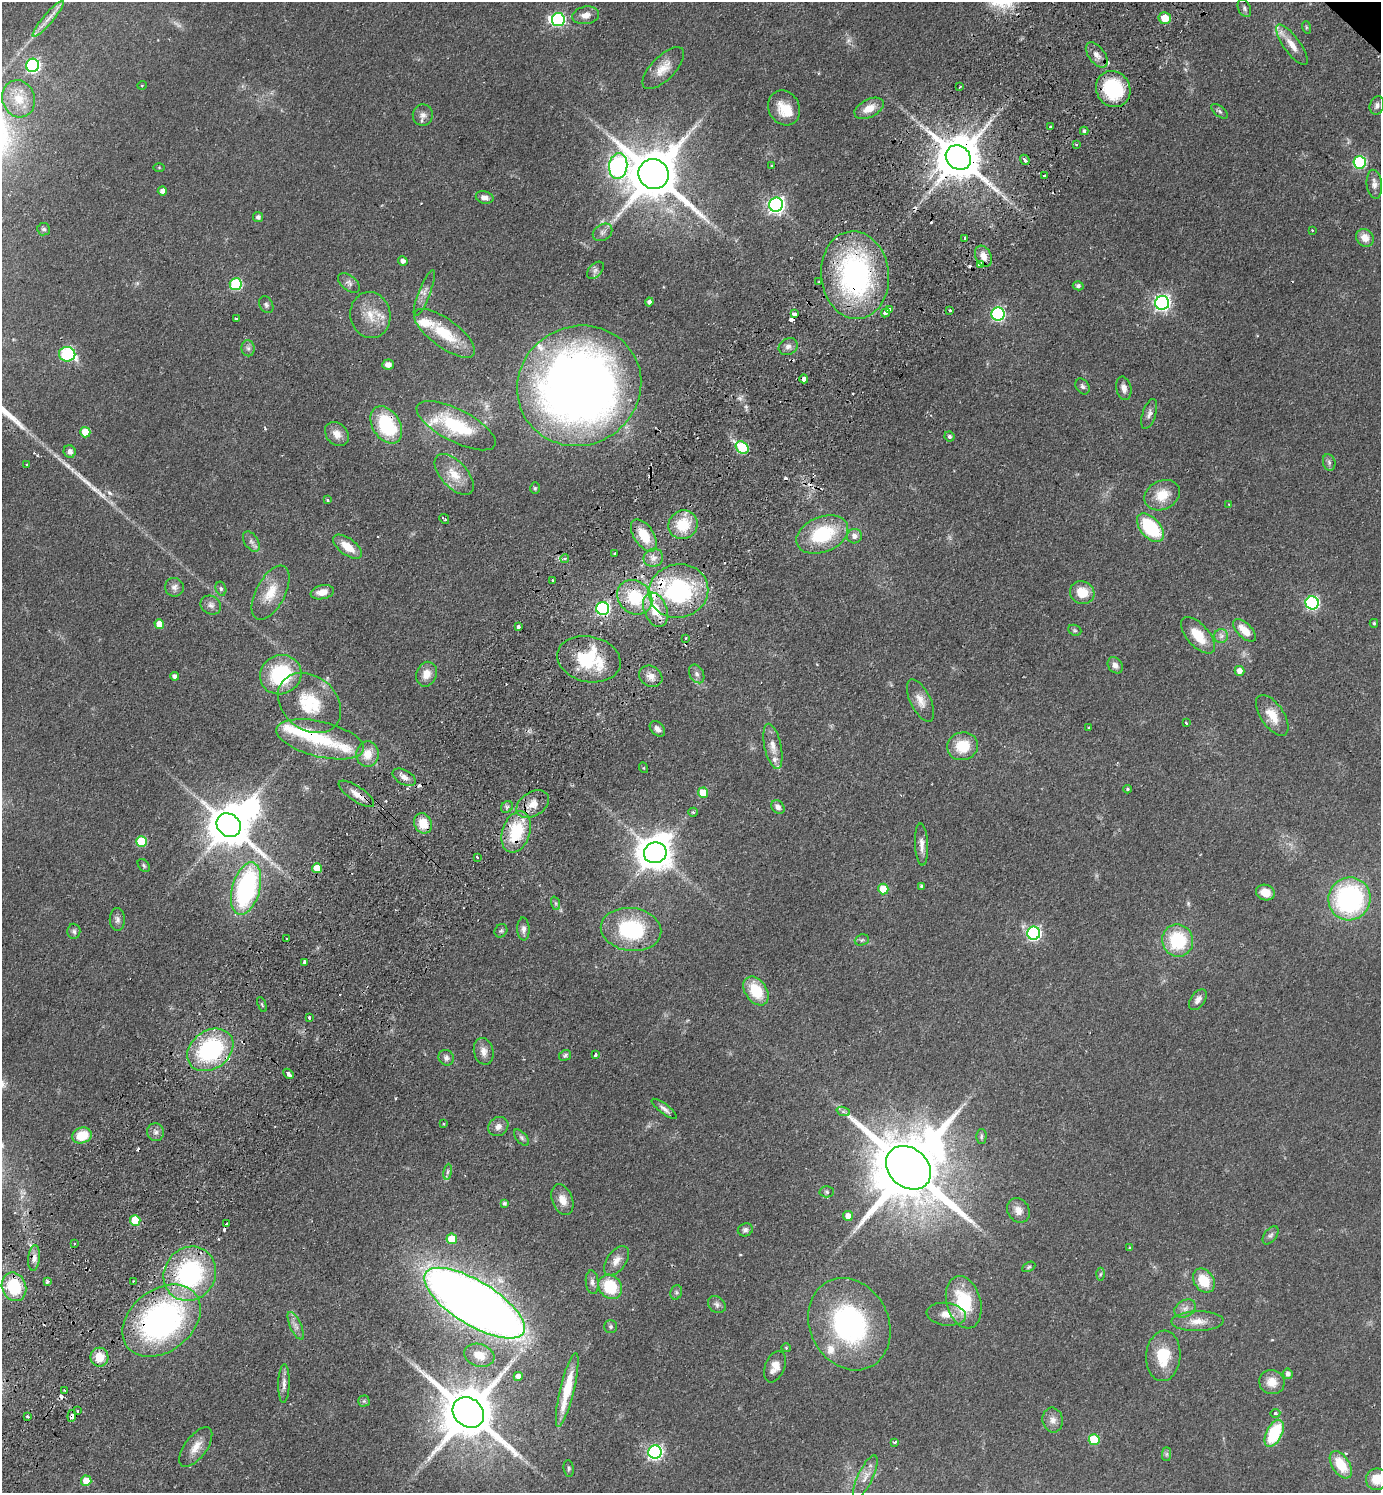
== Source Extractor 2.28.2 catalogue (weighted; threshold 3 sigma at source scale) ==
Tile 7 of 4 x 4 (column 3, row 2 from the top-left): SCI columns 3100-4478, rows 3024-4514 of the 6059 x 6046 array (HDU 1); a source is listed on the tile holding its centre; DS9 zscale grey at full resolution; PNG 1383 x 1495 px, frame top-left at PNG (2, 2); each listed source drawn as its Kron ellipse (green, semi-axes under 4 px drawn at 4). Shown black and unused: <1% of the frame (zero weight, under 2 of 3 exposures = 3% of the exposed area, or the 3 px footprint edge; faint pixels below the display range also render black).
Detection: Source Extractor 2.28.2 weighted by HDU 2 'WHT'; one run over the whole footprint, this tile lists its part. Background 0.0488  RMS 0.0049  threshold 0.0222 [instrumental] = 3 sigma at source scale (4.5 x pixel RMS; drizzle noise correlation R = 1.50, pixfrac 1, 0.05/0.05 arcsec/px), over >= 5 px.
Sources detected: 285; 2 too faint to see at this stretch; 2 inside a brighter object's white glare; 17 cosmic-ray / hot-pixel residue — neither listed nor drawn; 14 inside a brighter listed object's ellipse — not listed separately; the other 250 listed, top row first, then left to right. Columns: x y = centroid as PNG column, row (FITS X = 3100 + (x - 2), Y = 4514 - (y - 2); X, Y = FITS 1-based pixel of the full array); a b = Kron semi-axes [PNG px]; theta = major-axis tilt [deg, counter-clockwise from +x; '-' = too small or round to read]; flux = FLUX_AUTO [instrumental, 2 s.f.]
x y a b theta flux
1244 8 9 6 -64 1.4
586 15 13 8 10 3.9
48 18 23 5 50 4
1165 18 6 6 - 8.6
558 20 6 6 - 60
1306 27 6 4 -72 0.66
1292 45 24 8 -54 6.3
1097 55 14 8 -53 3.7
33 65 7 6 - 87
663 68 27 12 45 7.4
142 85 5 3 - 0.36
960 87 3 2 - 0.6
1113 89 18 17 - 34
19 99 19 16 -71 11
1377 105 9 7 70 1.8
784 108 18 15 -61 9.3
869 108 16 9 27 6.5
1220 111 10 5 -38 1.1
423 115 11 10 - 2.8
1050 127 3 3 - 0.59
1084 131 4 3 - 0.92
1076 144 3 2 - 0.63
958 157 13 11 -39 2200
1025 160 5 3 - 7.5
1360 162 6 6 - 49
772 165 3 2 - 0.59
618 166 13 9 83 190
159 167 6 4 0 0.46
654 174 15 14 - 2800
1044 176 3 3 - 1.3
1374 184 14 7 -84 3
162 191 4 4 - 2.1
485 197 9 6 -14 2.5
776 205 7 7 - 160
258 217 5 5 - 1.4
44 229 6 6 - 1.2
1312 230 3 2 - 0.36
603 232 10 8 34 2.2
1365 238 9 8 - 4.9
965 239 3 3 - 2.1
983 256 11 7 -63 3.9
403 261 5 4 - 2.1
980 265 4 3 - 22
595 270 10 6 46 1.7
855 275 44 34 -84 100
819 282 4 2 - 0.5
349 283 12 7 -40 2.1
236 284 6 6 - 39
1078 286 5 4 - 1.1
424 293 24 6 68 3.3
649 302 4 4 - 1.9
1162 303 7 7 - 150
266 305 9 6 -61 1.3
890 309 4 3 - 3.1
950 310 4 3 - 1.4
885 313 5 4 - 2.5
794 314 4 3 - 4.5
998 314 6 6 - 73
370 315 23 20 -79 11
236 319 3 3 - 3.4
444 333 36 14 -36 19
788 347 10 8 27 2.2
248 348 8 6 -87 1.5
67 354 8 7 - 49
388 365 6 5 - 2.7
804 379 4 3 - 5.8
579 386 63 59 30 500
1082 386 8 6 -56 1.5
1124 388 12 7 -78 2.6
1149 414 16 6 72 2.3
386 425 20 13 -58 32
456 426 44 16 -27 31
85 432 5 5 - 11
337 434 13 10 -48 4.4
949 436 5 5 - 1.2
742 448 7 5 -43 27
70 452 6 6 - 2.3
1329 462 8 6 -74 1.3
27 465 3 3 - 1
454 474 25 13 -47 9.5
535 488 6 5 - 0.74
1162 495 18 14 27 10
327 500 3 3 - 0.87
1229 504 3 3 - 0.46
444 519 5 3 - 1.4
683 525 15 14 - 16
1150 528 17 10 -47 31
822 534 27 17 22 31
644 535 18 10 -57 13
854 536 7 7 - 2.6
251 541 11 7 -56 2.1
348 547 17 8 -37 8.2
614 553 3 2 - 0.58
653 558 10 9 - 2.9
565 559 4 4 - 1.3
553 581 3 2 - 1
174 587 9 9 - 2.4
221 589 7 5 -75 1
678 591 30 26 13 61
322 592 12 7 12 4.8
271 593 30 14 62 11
1082 593 12 11 - 10
635 597 19 16 -42 24
1312 603 7 6 - 82
211 605 11 9 -30 2.4
603 609 6 6 - 77
655 610 18 11 -69 12
1374 623 4 4 - 0.73
159 624 5 4 - 5.4
518 627 3 3 - 8.1
1075 630 7 5 -21 0.77
1244 630 14 7 -45 7.3
1198 635 22 11 -49 12
1221 636 7 7 - 1.9
685 638 3 2 - 0.76
589 659 32 22 -12 32
1115 665 9 6 -53 2.4
1240 671 5 5 - 3.4
426 674 12 10 69 5.2
697 674 10 7 -62 2
281 675 21 19 26 36
174 676 4 4 - 1.6
651 676 12 10 -32 3.8
921 701 23 10 -64 5.4
310 703 34 26 -39 24
1272 715 23 11 -56 8.2
1186 723 3 2 - 0.44
1089 728 3 2 - 0.43
657 729 9 6 -45 2.2
320 739 45 17 -14 24
773 746 23 8 -78 5.4
962 746 15 14 - 14
367 754 13 11 85 7.2
644 768 5 3 - 0.42
404 777 12 7 -28 2.8
1127 789 4 3 - 0.68
703 793 5 5 - 9.7
356 794 21 7 -34 4.5
533 804 17 12 32 6.2
507 807 6 5 - 1.2
778 807 7 6 - 2.2
693 812 5 4 - 0.69
423 823 10 8 -67 9.5
229 825 13 11 -42 1700
516 832 21 14 71 23
142 841 5 5 - 21
922 844 21 6 -87 3.6
655 853 11 10 - 1100
477 857 3 3 - 3.2
144 865 7 5 -51 0.84
317 868 5 5 - 8.3
921 886 3 3 - 0.88
246 889 27 14 74 84
883 889 5 5 - 12
1265 893 9 7 -17 6.6
1349 899 21 21 - 83
555 903 7 4 -71 0.9
117 919 11 7 -90 2
523 929 11 6 -87 2.1
631 929 30 21 -8 40
74 931 7 6 - 1.4
501 931 7 6 - 0.9
1034 933 6 6 - 95
287 939 3 3 - 1.1
862 940 7 5 22 0.97
1178 940 16 15 - 28
304 962 3 3 - 1.3
756 991 16 10 -55 17
1198 1000 12 7 55 2.7
262 1005 8 4 -68 0.64
309 1018 3 3 - 2
210 1050 25 19 36 56
484 1051 13 9 -77 3.5
565 1055 6 5 - 0.96
595 1055 3 3 - 1.9
446 1058 8 7 - 1.9
288 1074 6 3 -46 3.9
664 1109 15 5 -38 2
843 1111 7 4 -19 1.1
443 1124 3 2 - 0.38
498 1126 10 9 - 2.8
156 1132 9 8 - 2.1
82 1135 10 8 19 12
981 1137 7 5 88 0.89
521 1138 10 5 -49 1.3
908 1168 25 19 -41 6700
448 1172 8 4 81 1.1
827 1192 7 5 -2 0.89
562 1200 16 10 -69 5.2
505 1203 4 3 - 1.1
1018 1210 13 10 -58 3.9
848 1216 5 4 - 4.2
135 1220 5 5 - 15
226 1223 3 3 - 3.2
745 1230 7 6 - 1.4
1270 1235 10 6 52 1.5
452 1239 5 5 - 13
74 1244 3 2 - 0.52
1130 1248 4 4 - 0.56
34 1258 13 6 84 2.5
616 1261 17 9 54 4.3
1029 1267 7 4 27 0.79
190 1274 28 25 55 66
1100 1274 6 4 87 0.74
133 1281 3 2 - 0.52
1204 1281 13 10 -55 12
47 1282 3 3 - 1
592 1282 12 6 -84 2.2
14 1287 14 12 -68 23
610 1287 13 11 -48 20
676 1292 7 5 71 1.1
964 1302 27 17 -74 26
474 1303 57 22 -32 760
717 1305 10 7 -42 1.8
1185 1308 11 8 29 2.8
946 1314 20 11 -7 6
161 1321 43 31 38 130
1198 1321 26 10 1 6.4
849 1324 48 39 -63 77
296 1326 15 5 -65 2.6
611 1327 6 6 - 1
786 1348 4 4 - 0.49
479 1355 15 11 -17 8
1163 1356 25 17 85 16
99 1357 9 9 - 8.7
775 1367 16 10 68 4.6
1288 1374 5 5 - 2
518 1376 4 4 - 3.3
1272 1382 13 12 - 6
284 1383 19 5 89 2.7
64 1390 2 2 - 0.54
567 1390 38 7 76 17
364 1401 5 5 - 0.82
78 1411 3 3 - 2.1
468 1412 17 14 -41 3400
1275 1413 5 4 - 0.74
27 1416 3 3 - 2.3
72 1416 6 4 84 3.5
1053 1420 12 10 -79 3.3
1274 1433 15 8 63 26
1094 1440 5 5 - 21
895 1442 4 3 - 0.87
196 1447 23 11 53 6.1
655 1452 7 6 - 110
1167 1454 7 4 90 0.98
1341 1465 15 8 -57 13
569 1468 8 5 -81 0.98
865 1477 23 7 65 4.6
1377 1479 11 10 - 9.3
86 1481 5 5 - 6.9
Overlapping masked pixels (flux is a lower limit): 12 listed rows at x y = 958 157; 980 265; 855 275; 794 314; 386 425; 589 659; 320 739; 356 794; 516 832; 135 1220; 161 1321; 72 1416
Isophote crosses this tile's border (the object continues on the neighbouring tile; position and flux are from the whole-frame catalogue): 1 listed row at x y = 1377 1479